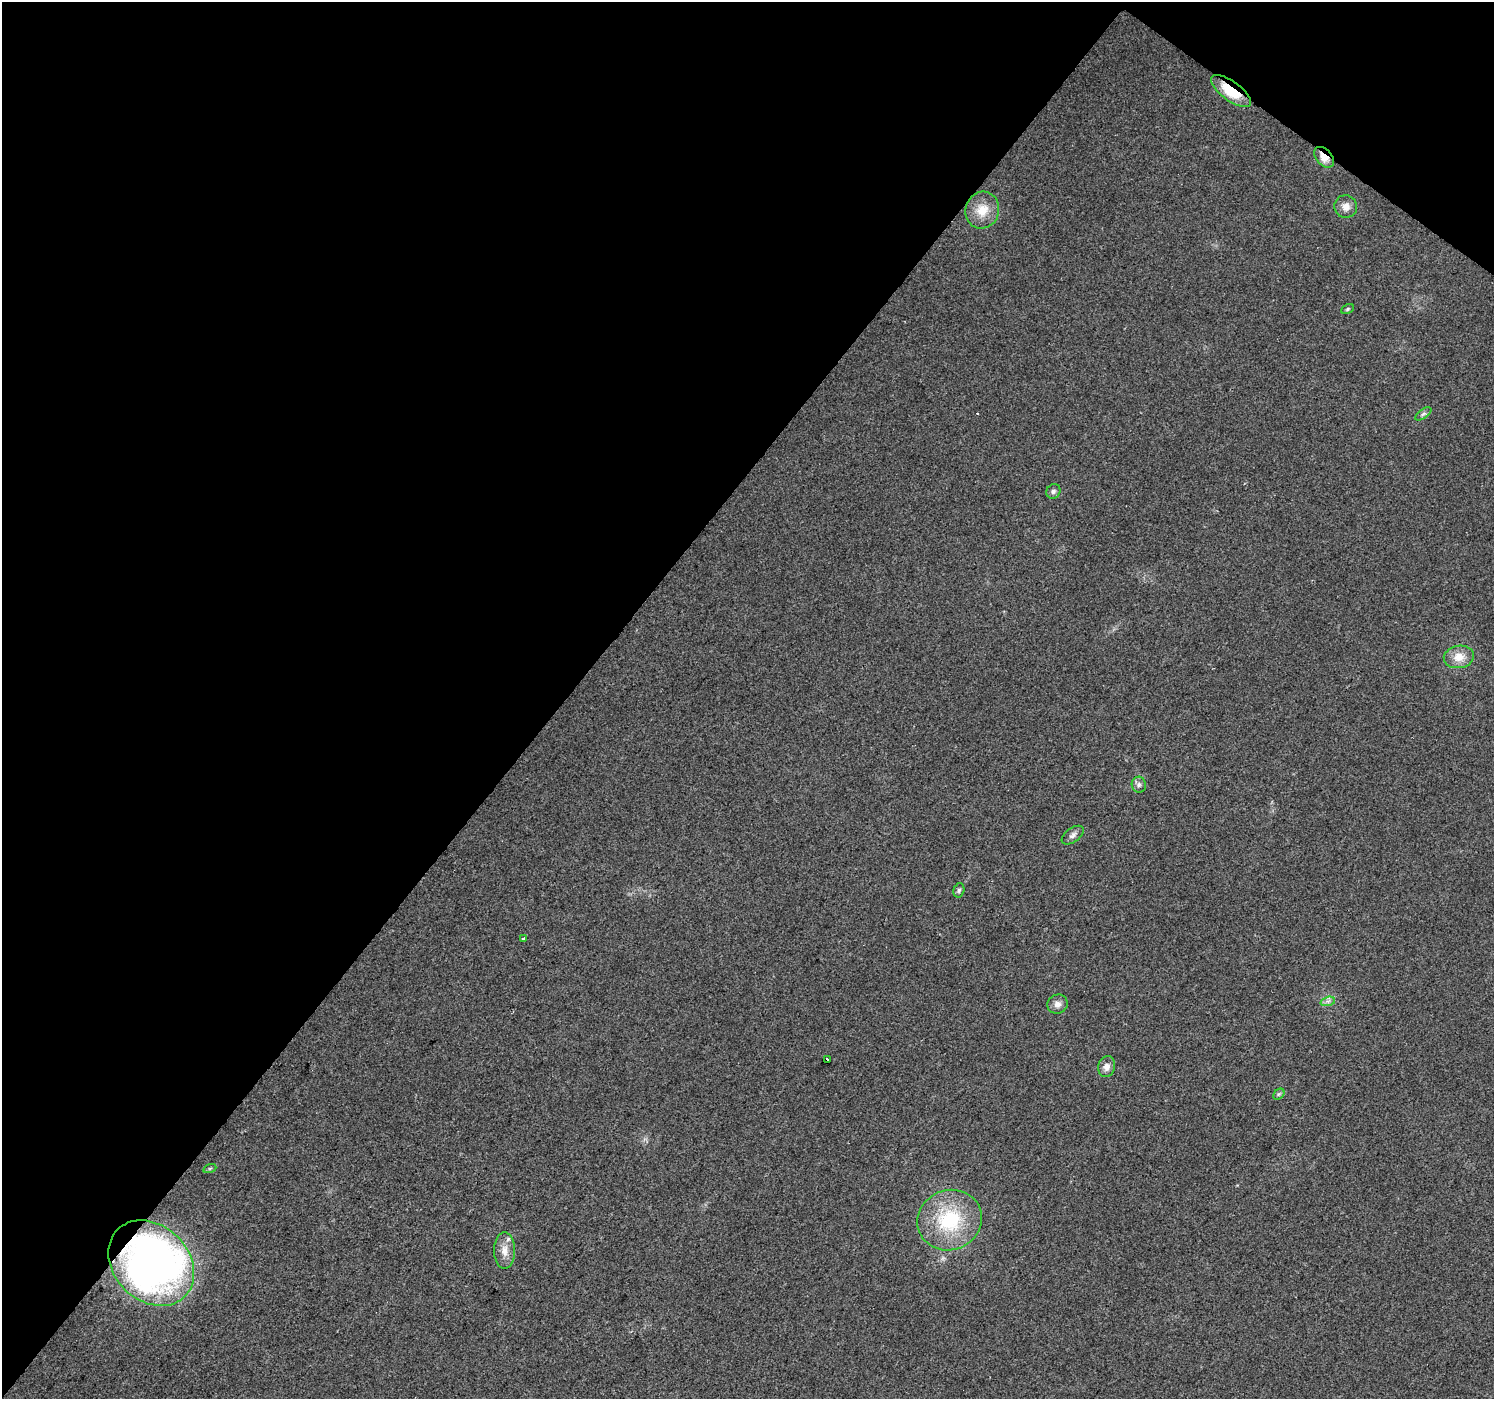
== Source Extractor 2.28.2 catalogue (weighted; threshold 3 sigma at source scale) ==
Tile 2 of 4 x 4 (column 2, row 1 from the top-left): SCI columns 1498-2989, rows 4438-5834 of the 5974 x 6013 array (HDU 1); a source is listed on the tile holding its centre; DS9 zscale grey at full resolution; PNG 1496 x 1401 px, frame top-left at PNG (2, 2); each listed source drawn as its Kron ellipse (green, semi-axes under 4 px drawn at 4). Shown black and unused: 40% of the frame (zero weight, under 2 of 3 exposures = <1% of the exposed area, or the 3 px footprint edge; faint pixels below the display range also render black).
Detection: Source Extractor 2.28.2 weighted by HDU 2 'WHT'; one run over the whole footprint, this tile lists its part. Background 0.0326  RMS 0.0065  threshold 0.0291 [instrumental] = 3 sigma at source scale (4.5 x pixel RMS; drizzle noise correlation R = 1.50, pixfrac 1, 0.0396/0.0396 arcsec/px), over >= 5 px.
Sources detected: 24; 1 inside a brighter object's white glare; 1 cosmic-ray / hot-pixel residue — neither listed nor drawn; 1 inside a brighter listed object's ellipse — not listed separately; the other 21 listed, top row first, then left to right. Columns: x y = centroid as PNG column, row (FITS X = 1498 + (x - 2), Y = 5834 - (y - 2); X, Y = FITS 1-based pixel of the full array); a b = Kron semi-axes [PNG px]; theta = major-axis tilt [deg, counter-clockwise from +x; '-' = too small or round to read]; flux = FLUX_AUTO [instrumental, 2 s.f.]
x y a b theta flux
1231 91 24 9 -36 23
1324 157 12 7 -48 7.3
1346 207 11 11 - 5.2
982 210 18 16 71 13
1347 309 7 4 28 0.97
1423 414 9 4 35 1.7
1053 491 7 7 - 2
1459 657 15 11 10 8.8
1139 785 8 7 - 2
1073 835 12 7 36 2.7
959 890 7 5 75 1.4
524 939 3 3 - 2.4
1328 1001 7 4 18 1.9
1057 1004 10 9 - 3.9
827 1059 3 3 - 7.7
1106 1067 10 8 76 4.2
1279 1094 6 4 44 1.1
210 1168 7 4 19 1
950 1220 33 30 23 50
504 1251 18 10 -90 6.9
151 1263 47 37 -45 310
Overlapping masked pixels (flux is a lower limit): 3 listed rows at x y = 1231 91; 1324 157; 151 1263